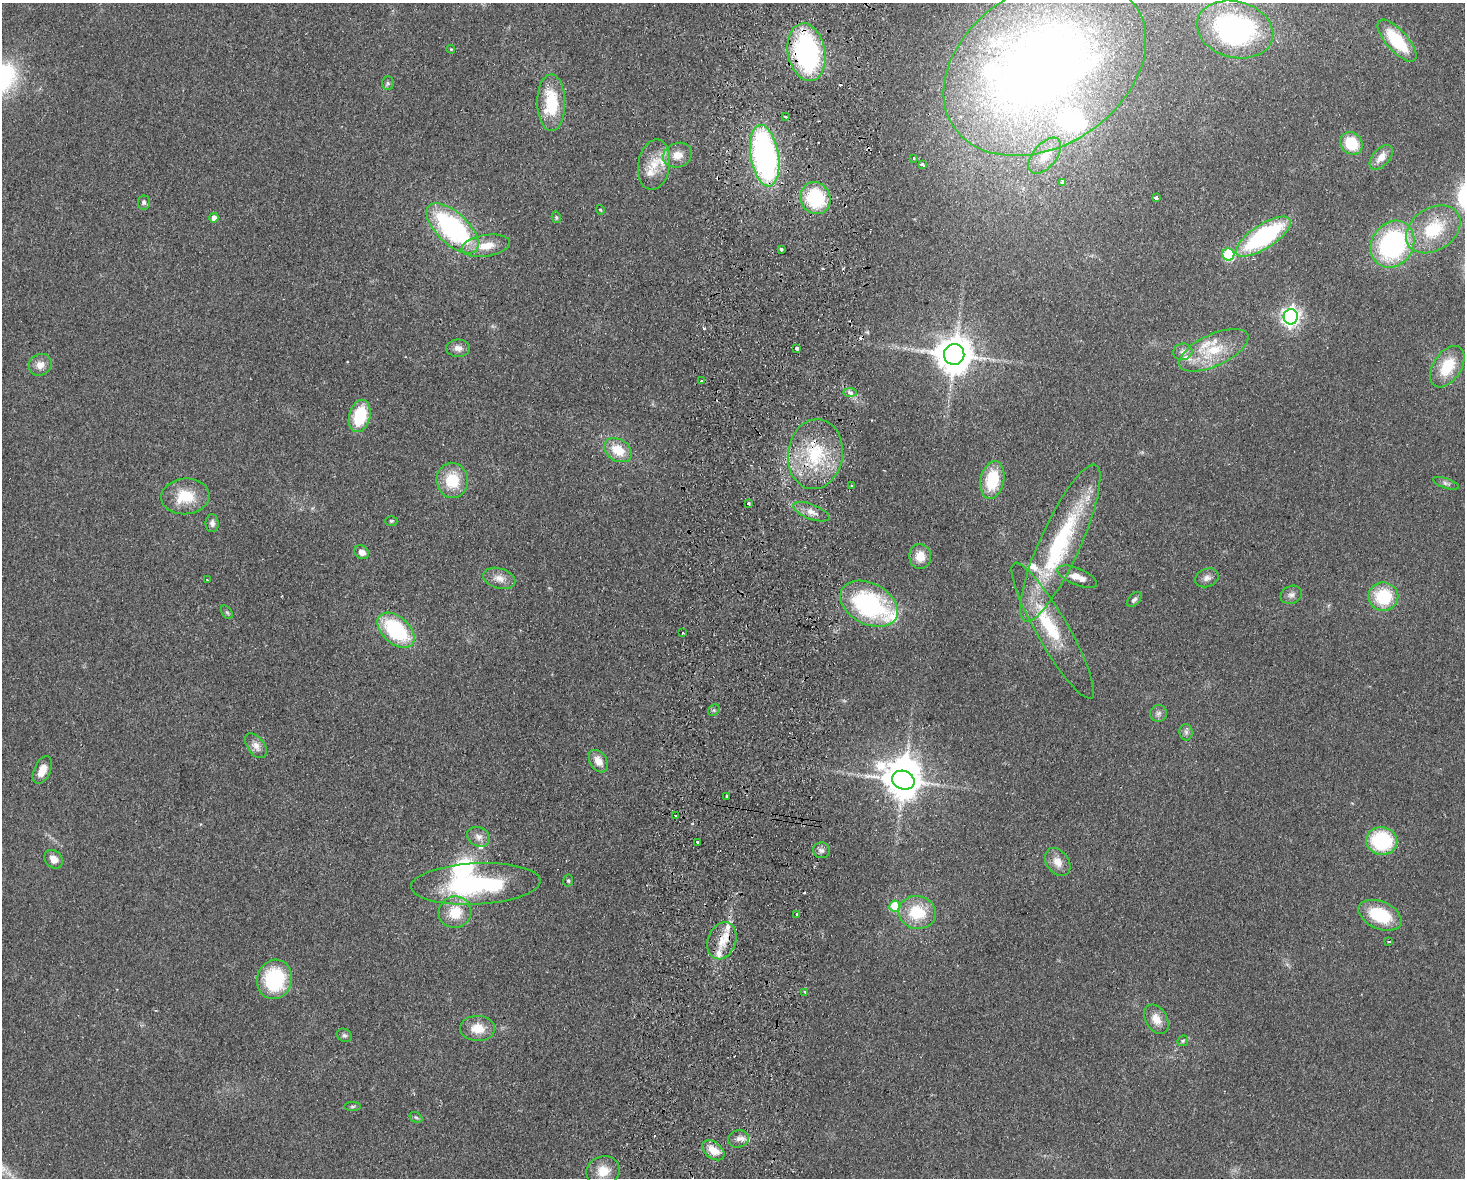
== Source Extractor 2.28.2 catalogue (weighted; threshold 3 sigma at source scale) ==
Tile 8 of 3 x 4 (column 2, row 3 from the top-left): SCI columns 1632-3094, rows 1186-2361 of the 4838 x 4724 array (HDU 1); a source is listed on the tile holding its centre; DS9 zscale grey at full resolution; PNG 1467 x 1180 px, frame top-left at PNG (2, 3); each listed source drawn as its Kron ellipse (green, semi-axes under 4 px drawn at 4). Shown black and unused: <1% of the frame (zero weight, under 2 of 3 exposures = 3% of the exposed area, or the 3 px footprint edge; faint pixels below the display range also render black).
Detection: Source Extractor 2.28.2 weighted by HDU 2 'WHT'; one run over the whole footprint, this tile lists its part. Background 0.0998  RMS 0.0086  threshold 0.0385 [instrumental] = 3 sigma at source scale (4.5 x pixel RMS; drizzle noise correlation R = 1.50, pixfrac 1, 0.05/0.05 arcsec/px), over >= 5 px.
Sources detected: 124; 1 inside a brighter object's white glare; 8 cosmic-ray / hot-pixel residue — neither listed nor drawn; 13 inside a brighter listed object's ellipse — not listed separately; the other 102 listed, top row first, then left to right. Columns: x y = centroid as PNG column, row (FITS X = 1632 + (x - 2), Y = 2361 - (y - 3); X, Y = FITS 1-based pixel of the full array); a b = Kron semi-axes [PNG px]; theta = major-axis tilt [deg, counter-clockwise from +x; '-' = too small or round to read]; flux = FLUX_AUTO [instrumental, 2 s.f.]
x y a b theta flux
1235 29 39 28 -14 130
1397 41 26 10 -48 45
451 49 4 3 - 0.96
806 52 29 18 -79 150
1045 67 109 78 33 990
388 83 7 6 - 1.8
551 103 28 14 -90 41
786 117 3 3 - 2.1
1351 143 12 10 -49 28
678 155 15 12 20 11
765 156 31 14 -80 220
1045 156 21 11 50 17
1381 157 15 8 48 9
914 158 2 2 - 1.1
922 164 4 3 - 3
654 165 25 16 81 18
1063 182 3 3 - 16
816 198 16 14 -61 58
1156 198 4 3 - 6.5
144 202 7 6 - 1.9
600 210 5 4 - 1
556 217 6 4 -76 1.4
214 218 5 4 - 4.4
453 228 32 15 -43 140
1433 229 29 21 33 43
1263 237 32 12 33 120
1392 244 24 21 58 140
486 246 24 10 9 16
781 249 3 3 - 2.9
1228 255 6 6 - 59
1291 317 7 7 - 380
458 348 12 8 0 5
797 349 3 3 - 6.1
1214 350 37 15 25 33
1183 352 9 8 - 4.1
954 354 10 10 - 2100
40 365 12 10 34 7.2
1447 367 23 14 57 28
701 381 3 3 - 2.2
850 393 7 4 -2 2.2
360 416 16 10 76 37
618 450 15 11 -31 20
815 454 35 27 81 60
452 480 17 16 - 28
992 480 19 11 79 36
1446 483 13 5 -19 2.4
852 486 3 3 - 3
185 496 24 18 4 27
749 504 3 3 - 1.4
811 512 19 7 -21 7.6
391 521 6 5 - 1.3
212 523 9 6 -88 3.7
1060 543 86 20 66 120
362 552 7 6 - 6.3
920 556 12 11 - 12
1077 577 21 8 -22 10
499 578 16 10 -16 7.8
1207 578 12 9 21 4.3
207 580 3 2 - 0.93
1291 595 11 8 24 3.8
1383 597 15 14 - 40
1134 600 9 5 45 2.2
869 604 31 20 -27 120
227 612 7 5 -53 1.5
396 630 22 13 -41 73
1053 631 78 16 -60 50
683 633 3 2 - 1.2
714 710 6 5 - 1.4
1159 713 8 8 - 3.2
1186 732 8 6 -88 2.5
256 746 14 8 -53 6
598 761 12 8 -57 8.7
42 770 15 8 66 10
903 780 11 9 -20 1900
727 796 4 3 - 3.9
676 815 3 3 - 1.9
479 837 12 9 -24 5.3
1382 841 15 14 - 64
697 842 3 3 - 5.3
821 850 8 8 - 3.1
54 859 10 8 -48 7.9
1058 862 15 11 -53 8.6
568 881 6 5 - 1.6
476 884 65 20 3 110
895 906 5 5 - 34
455 912 16 15 - 21
917 912 19 16 -12 32
796 915 3 3 - 2.3
1380 915 23 13 -23 41
722 941 19 14 69 16
1389 942 3 2 - 0.82
275 979 20 17 74 68
805 992 3 3 - 2.2
1156 1019 16 10 -59 10
477 1028 17 12 -2 15
344 1035 8 6 -28 2.1
1183 1041 6 5 - 1.3
352 1106 8 4 1 1.4
416 1117 7 5 -30 1.5
738 1139 10 8 13 4.9
713 1150 13 8 -37 12
603 1171 17 14 19 14
Overlapping masked pixels (flux is a lower limit): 4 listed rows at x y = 806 52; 815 454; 1060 543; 722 941